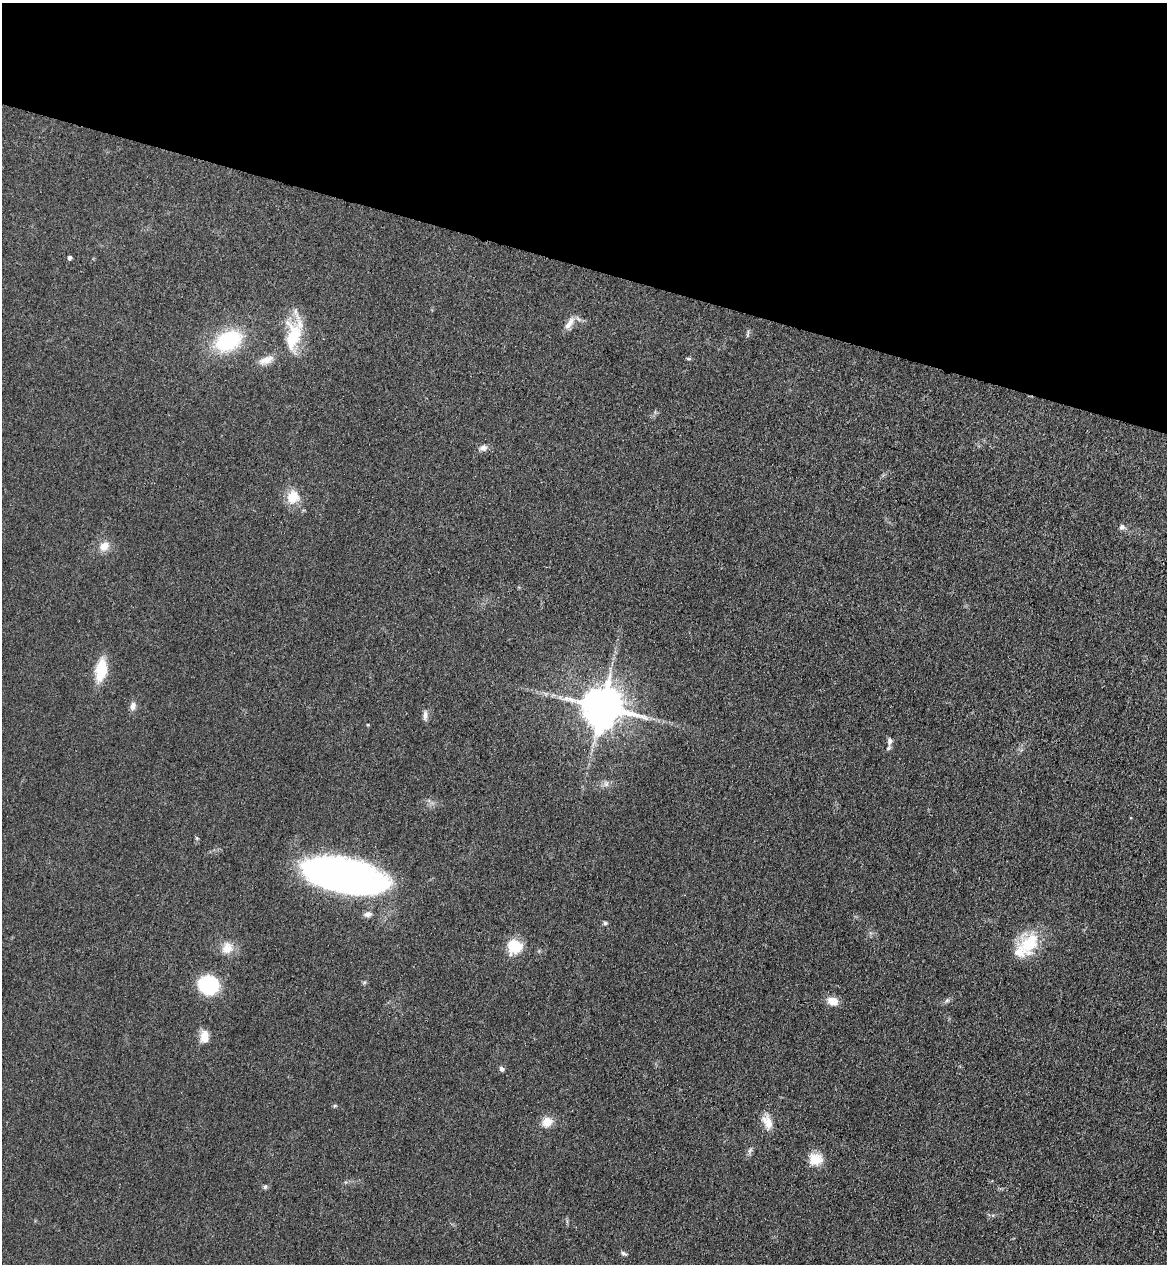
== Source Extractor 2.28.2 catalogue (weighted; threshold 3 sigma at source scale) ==
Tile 2 of 4 x 4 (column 2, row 1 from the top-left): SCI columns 1406-2570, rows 3824-5085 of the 5260 x 5122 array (HDU 1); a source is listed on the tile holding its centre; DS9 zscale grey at full resolution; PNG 1169 x 1266 px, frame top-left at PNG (2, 3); no overlay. Shown black and unused: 21% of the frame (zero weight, under 3 of 4 exposures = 6% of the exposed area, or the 3 px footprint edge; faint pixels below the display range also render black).
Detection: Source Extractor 2.28.2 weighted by HDU 2 'WHT'; one run over the whole footprint, this tile lists its part. Background 0.0581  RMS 0.007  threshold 0.0313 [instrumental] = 3 sigma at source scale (4.5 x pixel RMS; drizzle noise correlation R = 1.50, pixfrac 1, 0.05/0.05 arcsec/px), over >= 5 px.
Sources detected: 35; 1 inside a brighter listed object's ellipse — not listed separately; the other 34 listed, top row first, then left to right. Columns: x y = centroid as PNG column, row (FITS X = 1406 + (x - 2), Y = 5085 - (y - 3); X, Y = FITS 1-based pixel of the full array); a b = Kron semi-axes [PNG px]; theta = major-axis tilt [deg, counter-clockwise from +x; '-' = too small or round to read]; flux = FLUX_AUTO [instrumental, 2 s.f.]
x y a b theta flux
70 257 4 4 - 1.8
569 323 21 8 56 5.7
293 336 39 18 77 32
228 341 22 15 26 62
688 359 6 4 -1 0.91
266 360 22 10 22 7.1
483 448 11 7 12 3.2
292 497 14 13 - 14
1122 527 8 7 - 2.2
104 546 12 11 - 7.3
101 670 25 11 80 22
133 706 11 8 83 3.4
602 706 12 11 - 2400
425 715 14 5 -90 2.8
890 741 11 7 84 2.9
606 784 8 6 45 2.3
343 876 68 26 -12 400
368 914 10 7 12 2.8
605 923 6 5 - 1.2
1029 943 31 21 48 28
514 946 15 15 - 20
227 948 16 14 64 8.7
208 985 16 15 - 57
947 1000 6 6 - 1.4
832 1001 12 9 -16 7.8
205 1037 14 9 90 8.3
502 1069 6 5 - 1.9
335 1106 6 4 21 0.93
547 1122 12 11 - 8.1
768 1122 18 10 -67 8.9
750 1150 9 5 63 1.9
815 1159 16 14 0 11
265 1187 6 5 - 1.4
623 1253 9 4 -18 1.4